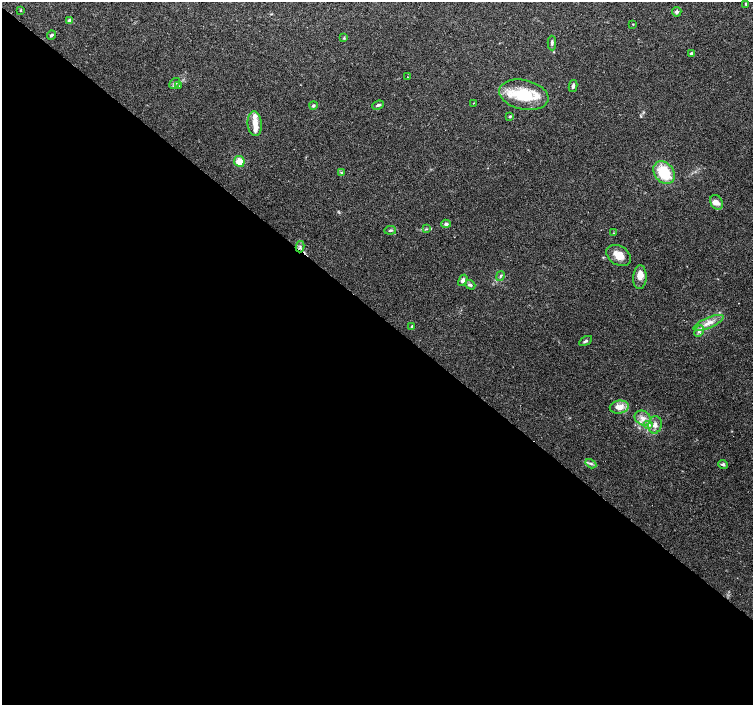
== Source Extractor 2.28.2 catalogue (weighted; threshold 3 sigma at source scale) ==
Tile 14 of 4 x 4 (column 2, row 4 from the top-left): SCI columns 1502-3002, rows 173-1577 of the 6013 x 6029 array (HDU 1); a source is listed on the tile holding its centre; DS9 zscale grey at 2 x 2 block average (1 PNG px = mean of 2 x 2 image px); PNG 755 x 707 px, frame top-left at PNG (2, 2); each listed source drawn as its Kron ellipse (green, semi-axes under 4 px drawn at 4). Shown black and unused: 56% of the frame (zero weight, under 2 of 3 exposures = <1% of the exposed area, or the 3 px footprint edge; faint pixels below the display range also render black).
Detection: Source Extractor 2.28.2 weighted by HDU 2 'WHT'; one run over the whole footprint, this tile lists its part. Background 0.0933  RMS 0.0059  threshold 0.0265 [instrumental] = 3 sigma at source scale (4.5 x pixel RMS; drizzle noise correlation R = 1.50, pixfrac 1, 0.0396/0.0396 arcsec/px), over >= 5 px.
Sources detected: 51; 8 inside a brighter listed object's ellipse — not listed separately; the other 43 listed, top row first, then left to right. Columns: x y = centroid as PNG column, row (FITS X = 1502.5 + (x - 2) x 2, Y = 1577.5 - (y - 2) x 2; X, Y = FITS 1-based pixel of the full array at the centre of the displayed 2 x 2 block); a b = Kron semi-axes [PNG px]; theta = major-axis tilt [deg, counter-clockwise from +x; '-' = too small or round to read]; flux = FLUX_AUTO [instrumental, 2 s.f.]
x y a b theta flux
746 4 4 3 - 1.1
20 10 3 2 - 1.1
677 12 5 4 - 2.8
70 21 3 3 - 6.2
633 24 3 2 - 0.76
51 35 4 3 - 2.6
344 38 4 3 - 1.3
552 43 7 3 -89 3.1
691 54 3 3 - 2.4
407 77 2 2 - 0.41
174 83 6 5 - 4
178 86 4 3 - 1.5
573 86 6 3 79 4
524 95 25 14 -12 53
473 103 2 2 - 0.61
313 105 4 3 - 2.4
378 105 6 3 21 2.9
510 117 4 3 - 1.9
255 124 12 7 -86 13
239 161 5 5 - 18
342 173 3 2 - 1.1
664 173 12 9 -51 44
717 202 7 6 - 7
446 224 5 4 - 3.8
426 229 4 2 - 1.2
390 230 6 2 7 2
613 233 2 2 - 0.52
300 247 5 2 - 1.6
619 255 13 9 -32 16
500 276 5 3 - 2.1
640 277 12 6 87 12
463 280 6 4 61 4.4
470 285 5 3 - 2.5
708 323 16 5 23 12
412 326 2 2 - 2.5
699 331 6 3 64 3.2
586 341 7 3 29 2.6
619 407 9 6 8 14
643 418 9 7 -31 8.7
648 425 5 4 - 3.5
655 425 9 6 77 7.3
591 464 6 3 -32 2.9
723 464 5 4 - 2.6